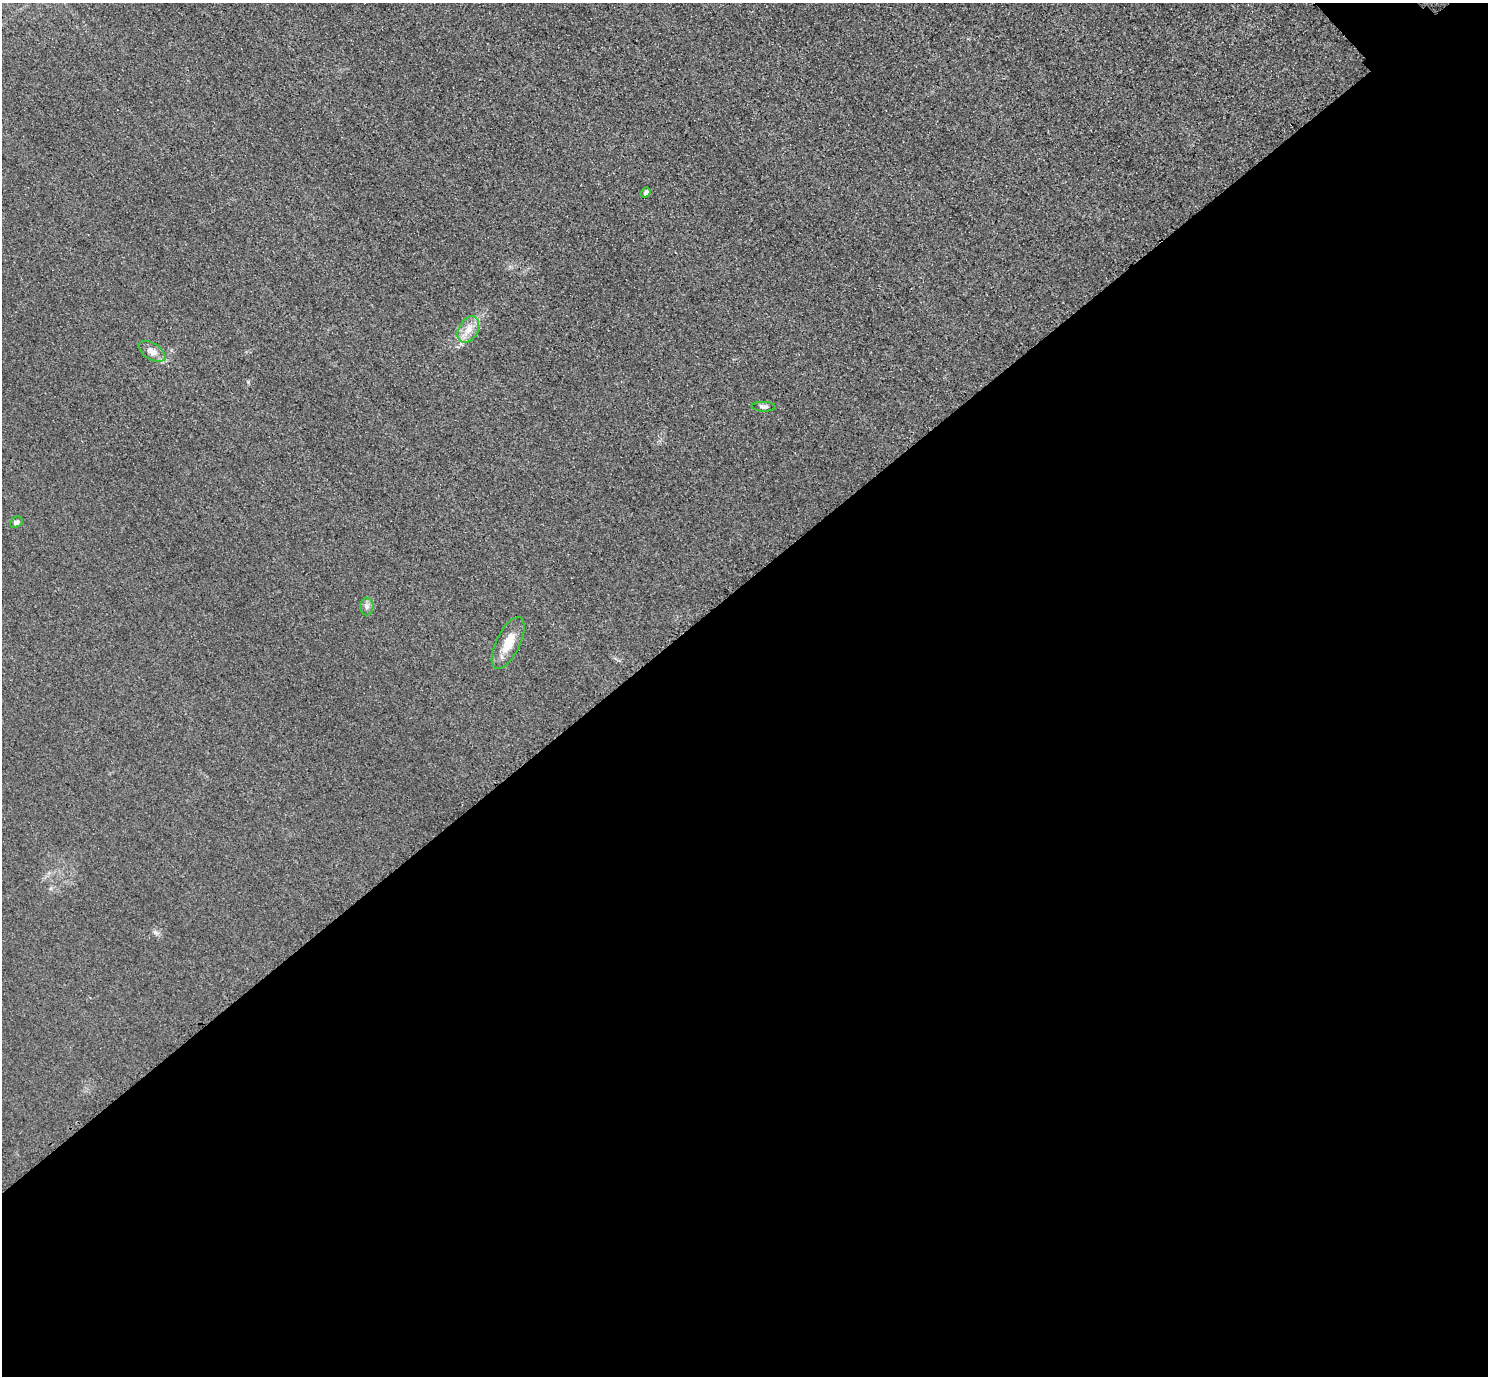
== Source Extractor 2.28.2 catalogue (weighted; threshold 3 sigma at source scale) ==
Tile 15 of 4 x 4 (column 3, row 4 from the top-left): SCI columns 3004-4489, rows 184-1557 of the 6005 x 6003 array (HDU 1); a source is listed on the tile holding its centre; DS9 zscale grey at full resolution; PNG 1490 x 1378 px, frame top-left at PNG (2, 3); each listed source drawn as its Kron ellipse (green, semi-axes under 4 px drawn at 4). Shown black and unused: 58% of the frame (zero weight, under 3 of 4 exposures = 3% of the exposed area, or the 3 px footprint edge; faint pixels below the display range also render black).
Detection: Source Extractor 2.28.2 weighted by HDU 2 'WHT'; one run over the whole footprint, this tile lists its part. Background 0.0521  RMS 0.016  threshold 0.0725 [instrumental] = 3 sigma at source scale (4.5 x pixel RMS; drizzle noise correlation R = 1.50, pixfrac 1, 0.05/0.05 arcsec/px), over >= 5 px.
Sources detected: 7; all 7 listed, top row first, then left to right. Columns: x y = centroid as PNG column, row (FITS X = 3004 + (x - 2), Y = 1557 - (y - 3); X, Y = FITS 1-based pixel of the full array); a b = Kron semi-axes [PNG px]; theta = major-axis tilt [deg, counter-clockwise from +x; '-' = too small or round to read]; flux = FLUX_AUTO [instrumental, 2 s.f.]
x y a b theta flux
646 193 5 4 - 5.8
468 330 14 9 60 17
152 351 15 8 -32 11
763 407 12 5 -2 4.5
16 522 7 5 33 4.1
367 606 9 6 89 5.4
508 643 28 12 64 29